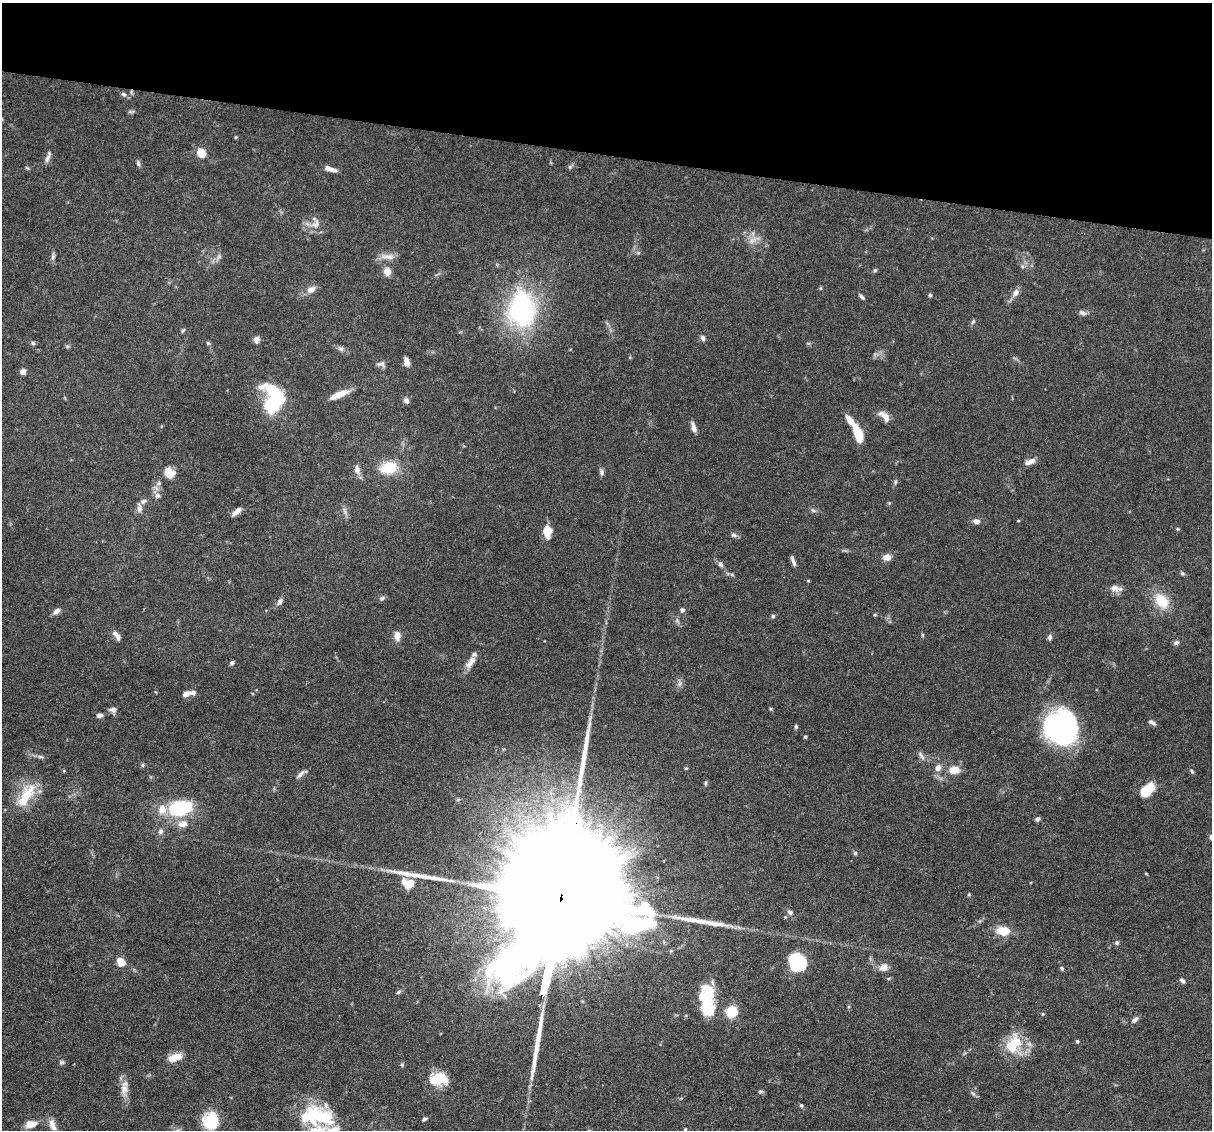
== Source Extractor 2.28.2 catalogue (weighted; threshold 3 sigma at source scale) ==
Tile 2 of 4 x 4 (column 2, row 1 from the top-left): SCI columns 1211-2420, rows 3617-4744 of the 4839 x 4859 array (HDU 1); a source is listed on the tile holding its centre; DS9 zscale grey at full resolution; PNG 1214 x 1132 px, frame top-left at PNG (2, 3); no overlay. Shown black and unused: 14% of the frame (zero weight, under 3 of 6 exposures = <1% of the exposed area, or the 3 px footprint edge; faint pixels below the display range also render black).
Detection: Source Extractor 2.28.2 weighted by HDU 2 'WHT'; one run over the whole footprint, this tile lists its part. Background 0.0627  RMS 0.003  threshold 0.0122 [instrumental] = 3 sigma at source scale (4.09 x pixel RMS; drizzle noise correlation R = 1.36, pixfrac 0.8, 0.05/0.05 arcsec/px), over >= 5 px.
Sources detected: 152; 9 inside a brighter object's white glare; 2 long thin detections or spike segments (spike, bleed or trail) — not listed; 6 inside a brighter listed object's ellipse — not listed separately; the other 135 listed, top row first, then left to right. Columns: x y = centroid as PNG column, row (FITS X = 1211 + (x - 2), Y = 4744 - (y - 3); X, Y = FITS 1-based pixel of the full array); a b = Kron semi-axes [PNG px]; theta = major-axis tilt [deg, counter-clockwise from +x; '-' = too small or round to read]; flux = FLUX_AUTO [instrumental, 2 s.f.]
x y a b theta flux
123 94 7 5 -30 0.64
131 112 10 4 0 0.48
236 137 4 4 - 0.28
201 153 10 8 -59 4
48 157 16 5 71 1.2
138 163 8 5 -75 0.69
570 167 6 6 - 0.5
27 168 7 3 -36 0.32
330 169 14 5 -19 1.9
315 224 17 10 63 2.4
753 240 17 7 32 2
638 253 5 5 - 0.46
387 256 22 7 -4 2.1
53 257 11 5 85 0.8
219 257 8 6 68 0.81
875 270 5 5 - 0.44
387 272 8 7 - 2.8
311 290 12 8 32 1.9
1016 293 9 7 48 1.6
930 295 5 5 - 0.37
861 297 8 4 -45 0.64
521 309 36 27 -90 45
1083 313 9 6 -25 0.99
973 322 7 4 62 0.49
183 330 7 3 53 0.37
703 338 7 6 - 0.82
257 339 9 7 77 1.1
33 343 5 5 - 0.46
208 343 5 5 - 0.41
67 346 6 4 -17 0.37
341 349 8 6 -15 0.82
630 357 5 4 - 0.26
406 362 9 5 -75 1.9
381 364 13 7 -8 1
23 372 7 6 - 1.2
339 394 21 6 24 4
406 400 7 6 - 1.1
275 402 19 11 58 26
884 416 16 8 -42 2.3
850 421 15 6 -53 3.1
693 427 12 5 -72 1.5
858 435 14 6 -73 9.4
1030 461 13 6 23 1.9
389 468 20 13 11 8.6
357 469 13 7 -75 1.6
601 472 8 6 -80 0.75
169 473 10 9 - 4
895 482 8 4 82 0.45
157 495 8 8 - 1.1
889 503 5 5 - 0.29
139 508 13 7 90 1.4
813 510 9 4 -35 0.58
344 511 12 4 -75 0.86
237 512 13 5 39 1.5
976 521 8 6 -8 1.2
1018 521 4 3 - 0.23
1178 529 5 4 - 0.33
547 531 12 8 -89 4.7
734 535 9 6 -10 0.75
887 557 9 8 - 1.9
793 561 13 4 -69 0.98
721 564 8 6 -46 0.78
1182 573 7 5 -30 0.47
808 581 5 3 - 0.22
1114 588 13 9 -24 2
382 598 7 5 42 0.68
1162 601 16 11 -50 7.8
280 602 10 6 52 1.1
682 610 6 5 - 0.71
56 611 11 6 41 1.2
875 615 5 4 - 0.33
773 616 5 5 - 0.46
922 635 6 3 -89 0.31
117 636 13 6 -53 1.5
397 636 10 8 87 2.2
1050 637 7 5 83 0.85
1176 643 8 6 23 0.74
470 662 18 8 55 2.4
232 663 6 5 - 0.54
186 694 8 5 36 1.5
113 709 9 7 3 1.1
770 709 6 4 -89 0.32
100 715 7 5 9 0.91
1152 722 9 5 -27 0.95
796 727 6 4 -90 0.42
1060 727 30 26 -66 59
805 737 4 4 - 0.4
921 756 15 5 -55 1.1
40 757 8 4 -9 0.64
143 765 5 5 - 0.4
686 768 5 4 - 0.3
938 768 9 8 - 1.6
954 770 13 9 9 3.4
1192 771 7 5 -52 0.44
300 774 13 5 43 1.1
706 783 7 3 82 0.39
1145 791 9 8 - 8.8
26 795 39 15 57 8.9
178 809 17 14 -20 15
1038 819 5 4 - 0.78
183 824 12 8 14 2.5
160 831 8 6 64 0.93
855 853 5 5 - 0.46
1146 874 5 3 - 0.24
409 883 8 6 -4 9
560 904 125 23 79 35000
790 912 7 6 - 0.82
714 923 46 7 -8 5.7
1003 931 16 10 -3 4.8
1117 942 6 6 - 0.62
120 961 10 7 -62 3.7
800 963 19 13 -46 15
884 967 10 9 - 2.2
1062 968 5 4 - 0.45
1182 981 7 4 -46 0.75
399 992 6 5 - 0.51
705 998 31 17 -55 9.7
732 1012 5 5 - 27
1135 1020 9 5 42 1.1
1077 1041 4 4 - 0.49
1012 1046 23 18 81 8.1
175 1057 16 8 19 4.1
62 1062 8 5 8 0.57
402 1065 5 5 - 0.41
438 1079 18 11 0 9
124 1088 25 9 86 2.9
760 1091 6 5 - 0.48
973 1093 9 5 -44 0.7
801 1105 6 5 - 0.44
316 1115 36 23 -74 13
424 1119 6 4 19 0.53
211 1121 16 14 77 12
31 1124 13 8 5 3.1
52 1125 19 9 -74 2.7
685 1129 4 4 - 0.27
Overlapping masked pixels (flux is a lower limit): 1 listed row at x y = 560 904
Isophote crosses this tile's border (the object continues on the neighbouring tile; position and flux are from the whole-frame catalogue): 2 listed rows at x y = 560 904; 211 1121